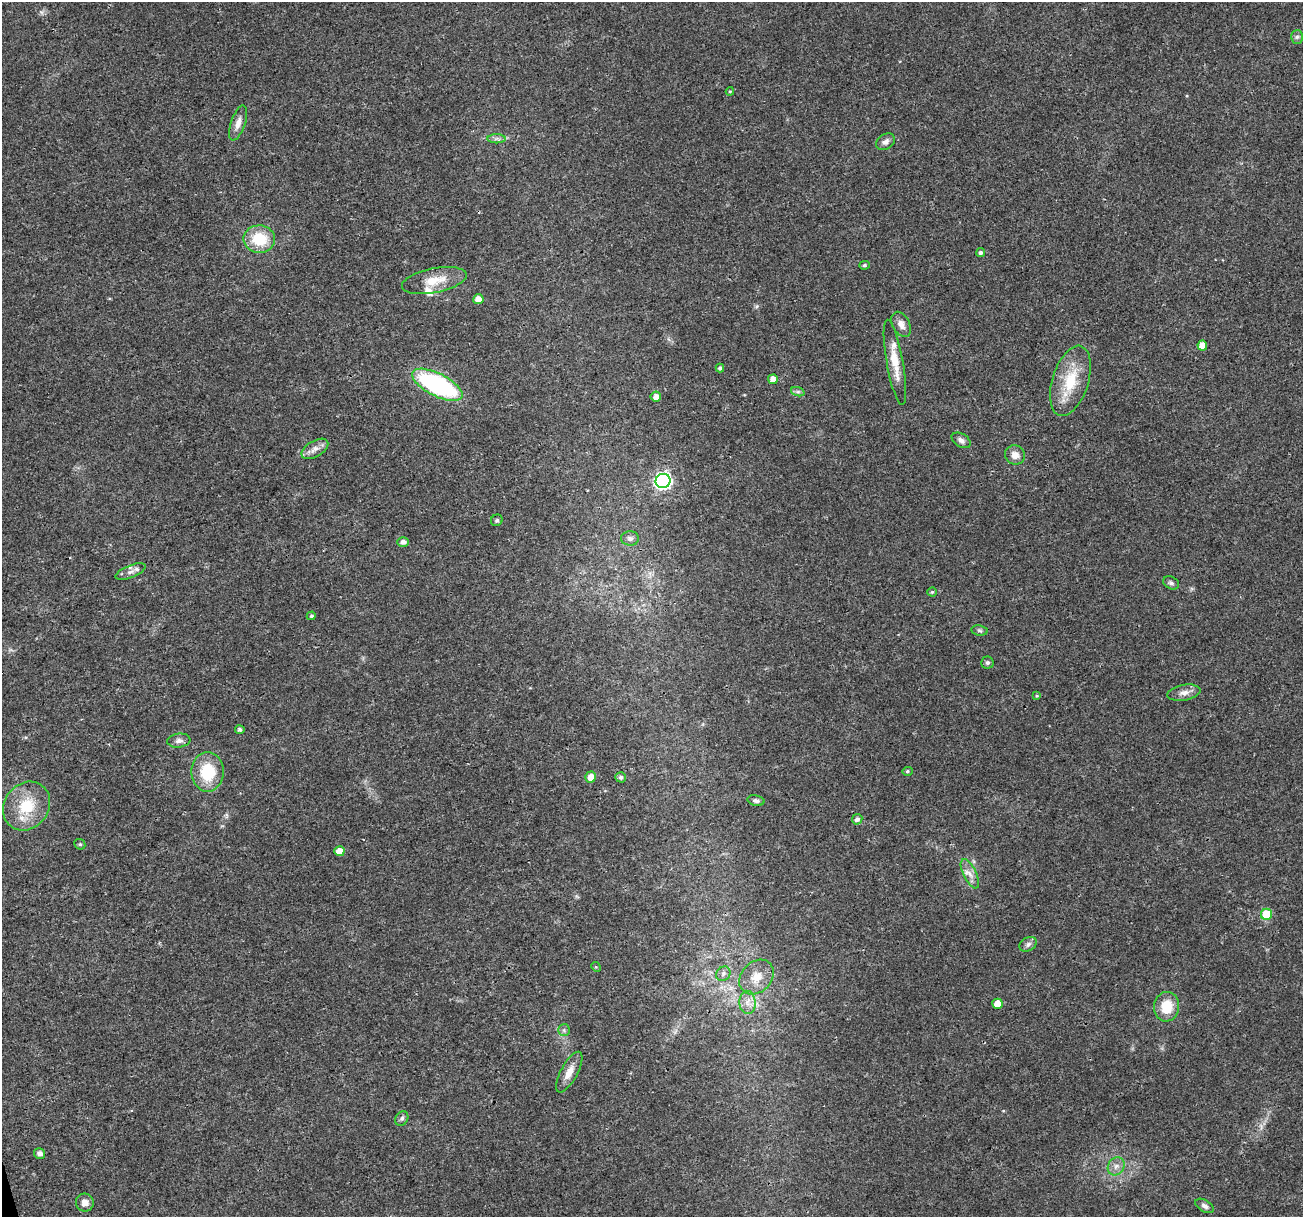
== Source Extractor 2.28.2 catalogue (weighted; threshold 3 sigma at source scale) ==
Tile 7 of 4 x 4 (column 3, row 2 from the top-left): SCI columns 2612-3912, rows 2541-3755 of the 5216 x 5025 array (HDU 1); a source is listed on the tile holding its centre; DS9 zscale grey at full resolution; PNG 1305 x 1219 px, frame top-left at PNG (2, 2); each listed source drawn as its Kron ellipse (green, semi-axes under 4 px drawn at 4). Shown black and unused: <1% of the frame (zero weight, under 3 of 4 exposures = <1% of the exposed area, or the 3 px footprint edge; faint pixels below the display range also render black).
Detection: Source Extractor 2.28.2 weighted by HDU 2 'WHT'; one run over the whole footprint, this tile lists its part. Background 0.0139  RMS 0.0023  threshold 0.0104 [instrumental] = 3 sigma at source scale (4.5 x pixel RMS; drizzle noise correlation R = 1.50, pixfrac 1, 0.0396/0.0396 arcsec/px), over >= 5 px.
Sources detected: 65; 1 cosmic-ray / hot-pixel residue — neither listed nor drawn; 3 inside a brighter listed object's ellipse — not listed separately; the other 61 listed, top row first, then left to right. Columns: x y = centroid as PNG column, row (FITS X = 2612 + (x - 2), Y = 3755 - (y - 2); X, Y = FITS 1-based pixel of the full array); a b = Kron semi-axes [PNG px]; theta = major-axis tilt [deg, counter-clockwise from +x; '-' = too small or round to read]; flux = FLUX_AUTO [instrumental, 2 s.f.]
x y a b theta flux
1297 37 7 6 - 0.58
730 91 4 4 - 0.23
238 123 18 7 71 1.8
497 139 9 4 0 0.67
885 142 10 7 31 1.1
259 239 16 13 -3 8.2
981 253 4 4 - 0.74
864 265 5 4 - 0.36
434 280 33 12 11 4.8
478 299 5 5 - 1.8
901 324 13 8 -63 1.6
1202 346 5 5 - 2.3
895 362 43 8 -80 4.7
720 368 4 4 - 0.65
773 379 5 5 - 1.8
1070 381 36 18 73 9.1
437 385 27 11 -27 34
798 392 7 4 -18 0.51
656 397 5 5 - 1.4
961 440 10 6 -32 0.98
315 449 15 8 30 1.7
1015 455 10 9 - 1.7
663 481 7 7 - 64
497 520 6 5 - 0.42
630 538 9 7 -2 0.85
403 542 5 5 - 1
131 572 16 6 22 1.2
1171 583 8 6 -26 0.6
932 592 4 4 - 0.29
311 616 4 4 - 0.39
980 630 8 5 -8 0.49
987 663 6 6 - 0.57
1184 693 17 8 9 1.6
1037 696 4 4 - 0.23
240 730 5 4 - 0.53
179 741 11 7 7 1
907 771 5 4 - 0.37
208 772 20 16 -90 9.8
591 777 5 5 - 2.2
621 777 5 5 - 0.61
756 801 8 5 -12 0.6
27 806 26 22 51 8.8
857 819 5 5 - 0.86
80 844 6 5 - 0.36
339 851 5 5 - 2.5
970 874 16 6 -64 1.7
1266 914 5 5 - 8
1028 944 9 6 30 0.82
596 967 5 4 - 0.26
723 974 8 6 52 0.86
757 977 19 15 45 3.7
747 1002 11 8 -85 1.7
997 1004 5 5 - 2.8
1167 1007 15 12 82 5.5
564 1030 6 6 - 0.53
569 1072 23 8 61 2.4
402 1118 8 6 57 0.61
40 1154 5 5 - 1.1
1116 1166 9 8 - 1.3
85 1202 9 9 - 1.6
1205 1206 10 6 -31 0.83